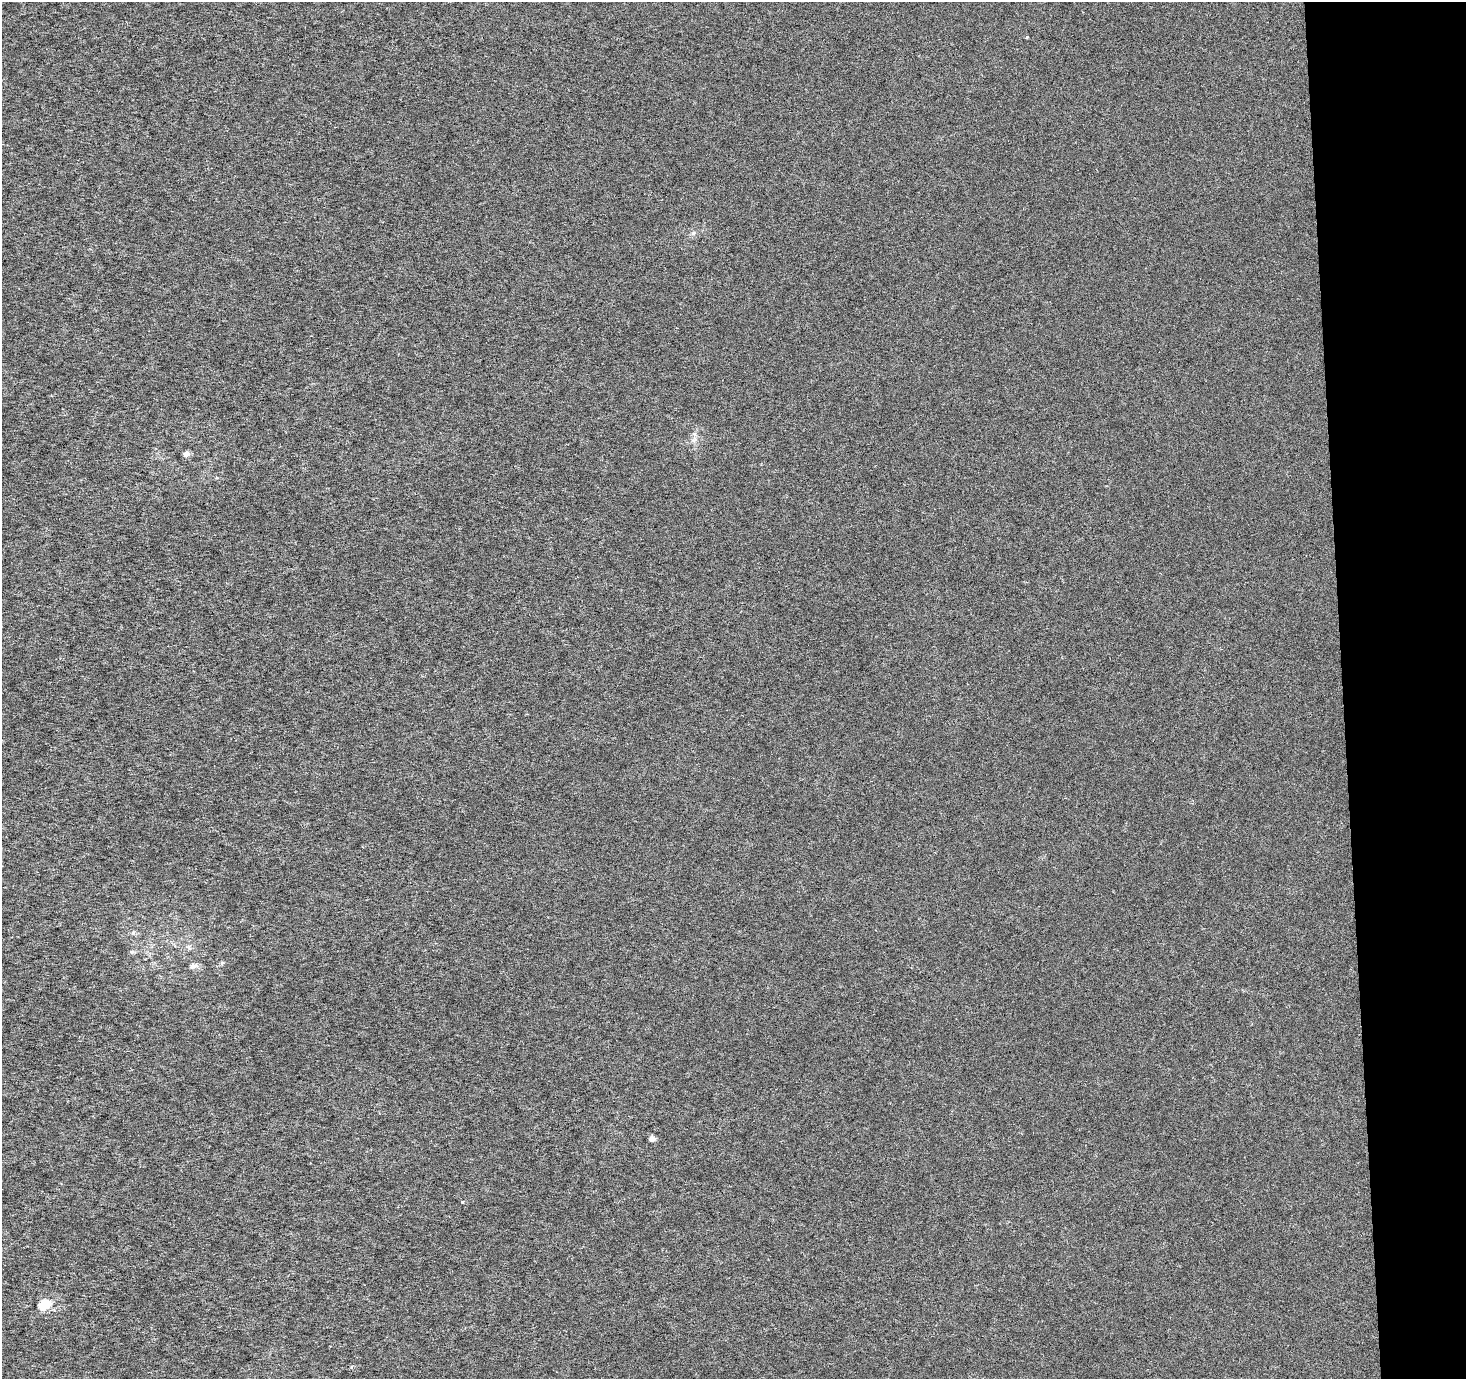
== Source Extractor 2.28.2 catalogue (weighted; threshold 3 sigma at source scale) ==
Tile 6 of 3 x 3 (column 3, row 2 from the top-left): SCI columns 2929-4392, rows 1378-2754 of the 4393 x 4131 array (HDU 1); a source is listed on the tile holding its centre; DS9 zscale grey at full resolution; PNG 1468 x 1381 px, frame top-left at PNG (2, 2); no overlay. Shown black and unused: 8% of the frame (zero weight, under 3 of 6 exposures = <1% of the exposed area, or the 3 px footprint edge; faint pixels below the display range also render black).
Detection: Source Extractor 2.28.2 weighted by HDU 2 'WHT'; one run over the whole footprint, this tile lists its part. Background -1.50e-04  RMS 0.0016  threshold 0.00659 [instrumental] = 3 sigma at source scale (4.09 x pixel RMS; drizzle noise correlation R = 1.36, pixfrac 0.8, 0.0396/0.0396 arcsec/px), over >= 5 px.
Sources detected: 6; all 6 listed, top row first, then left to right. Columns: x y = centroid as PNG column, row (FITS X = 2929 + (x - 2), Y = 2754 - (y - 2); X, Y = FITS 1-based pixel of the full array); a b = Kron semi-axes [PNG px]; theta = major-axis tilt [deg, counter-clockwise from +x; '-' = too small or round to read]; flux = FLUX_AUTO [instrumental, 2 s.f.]
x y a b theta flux
1027 37 4 3 - 0.13
187 454 6 5 - 0.81
132 952 6 4 -17 0.2
193 966 11 6 3 0.52
652 1139 5 5 - 0.9
44 1305 11 8 34 3.3